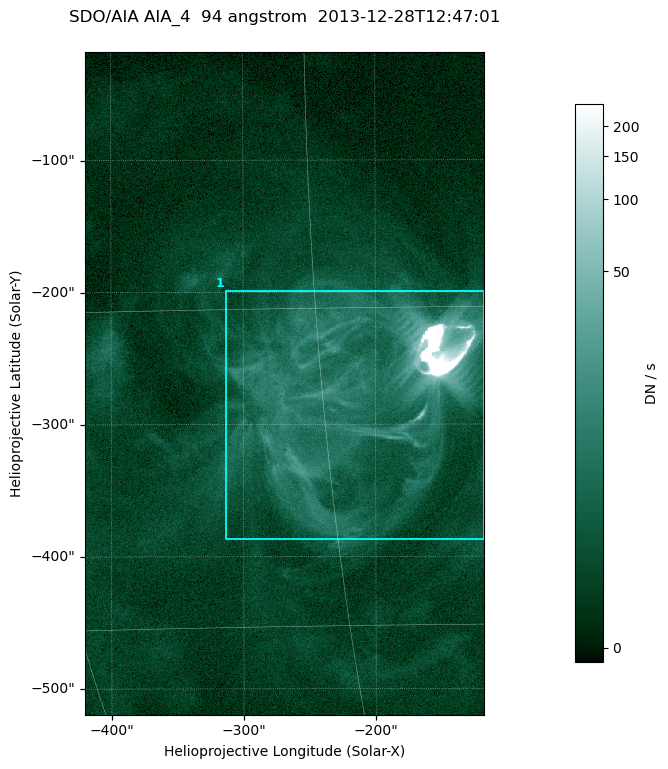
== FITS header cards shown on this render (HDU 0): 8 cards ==
TELESCOP= 'SDO/AIA '
INSTRUME= 'AIA_4   '
WAVELNTH=                   94
WAVEUNIT= 'angstrom'
DATE-OBS= '2013-12-28T12:47:01.12'
CTYPE1  = 'HPLN-TAN'
CTYPE2  = 'HPLT-TAN'
BUNIT   = 'DN / s  '

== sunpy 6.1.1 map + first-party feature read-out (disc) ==
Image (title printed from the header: SDO/AIA AIA_4  94 angstrom  2013-12-28T12:47:01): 503 x 835 px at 0.6 arcsec/px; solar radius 976 arcsec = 1626 px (partial field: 5.1% of the solar disc is inside the frame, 100% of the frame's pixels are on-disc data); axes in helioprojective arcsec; data unit DN / s (BUNIT, on the colour bar)
Orientation: roll -0.138 deg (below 1 deg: not rotated)
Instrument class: DISC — disc imager (sunpy class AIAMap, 94 A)
Bright regions (active regions / flare kernels): reference = the on-disc median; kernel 5 px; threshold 5 sigma = 6.33 DN / s over a disc level ~1.75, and >= 1.15x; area >= 420 px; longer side >= 6 px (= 3.6 arcsec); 1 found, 1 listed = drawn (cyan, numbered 1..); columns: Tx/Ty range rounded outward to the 2 arcsec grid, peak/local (2 s.f.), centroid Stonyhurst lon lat
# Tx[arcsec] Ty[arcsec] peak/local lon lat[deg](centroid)
1 -314..-116 -388..-198 1241 -13 -19